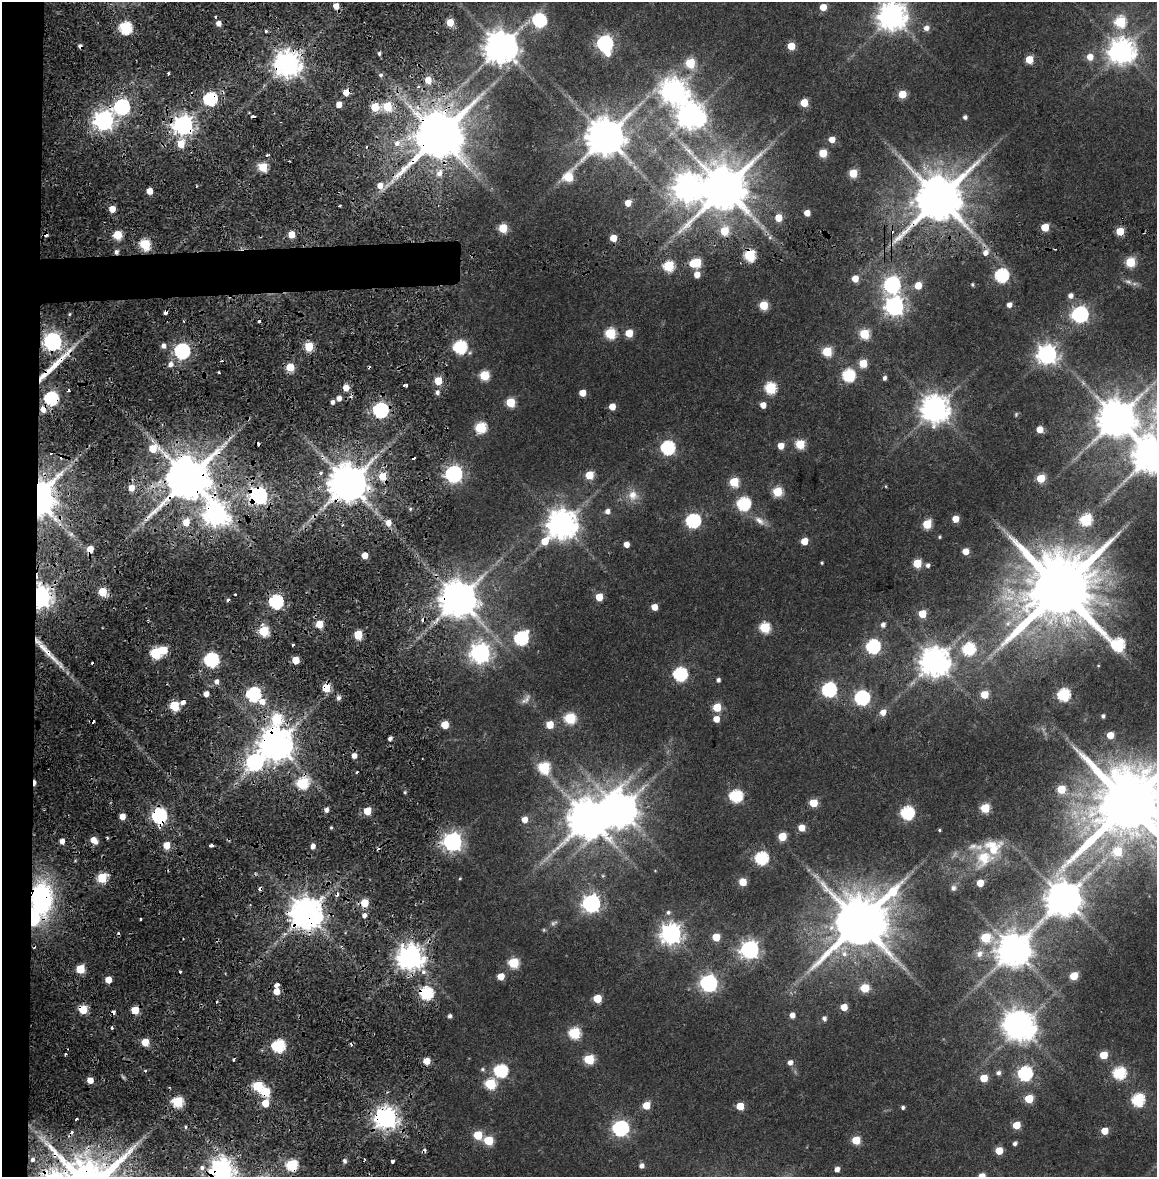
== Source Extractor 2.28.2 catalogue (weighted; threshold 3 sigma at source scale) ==
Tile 9 of 4 x 4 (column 1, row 3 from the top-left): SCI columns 13-1167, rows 1250-2424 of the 4634 x 4850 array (HDU 1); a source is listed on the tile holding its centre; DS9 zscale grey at full resolution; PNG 1159 x 1179 px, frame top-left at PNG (2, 2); no overlay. Shown black and unused: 5% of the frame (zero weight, under 2 of 4 exposures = <1% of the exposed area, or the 3 px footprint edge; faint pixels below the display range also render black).
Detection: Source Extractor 2.28.2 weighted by HDU 2 'WHT'; one run over the whole footprint, this tile lists its part. Background 0.0247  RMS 0.0043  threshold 0.0193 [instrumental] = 3 sigma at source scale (4.5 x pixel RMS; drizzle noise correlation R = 1.50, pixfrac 1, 0.0396/0.0396 arcsec/px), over >= 5 px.
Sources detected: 382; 4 too faint to see at this stretch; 8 inside a brighter object's white glare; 42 cosmic-ray / hot-pixel residue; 2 long thin detections or spike segments (spike, bleed or trail) — not listed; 4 inside a brighter listed object's ellipse — not listed separately; the other 322 listed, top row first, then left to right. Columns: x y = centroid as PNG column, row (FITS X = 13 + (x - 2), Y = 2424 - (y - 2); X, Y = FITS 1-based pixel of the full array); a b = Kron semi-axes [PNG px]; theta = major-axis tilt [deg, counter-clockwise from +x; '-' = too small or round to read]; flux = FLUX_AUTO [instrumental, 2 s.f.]
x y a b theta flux
823 7 5 5 - 7.8
892 16 9 9 - 620
539 20 7 6 - 63
450 22 5 5 - 9.4
1120 22 6 6 - 30
218 23 5 4 - 2.9
125 28 6 6 - 49
926 28 6 6 - 2.6
266 31 3 3 - 0.67
605 43 8 7 - 140
791 46 5 5 - 9.5
501 47 10 10 - 990
1122 51 9 8 - 500
379 54 5 4 - 0.92
1090 57 6 6 - 5
1029 59 5 5 - 11
287 63 8 8 - 560
690 63 6 5 - 21
168 74 3 2 - 0.87
381 75 3 3 - 2.9
428 80 6 6 - 6.4
674 91 9 9 - 480
902 94 5 5 - 12
210 98 6 6 - 64
804 103 5 5 - 11
339 104 5 4 - 4.4
122 107 7 7 - 120
375 107 5 5 - 17
387 107 6 6 - 16
691 115 10 9 - 550
965 117 4 4 - 1.3
103 120 7 7 - 280
183 125 7 7 - 280
438 136 16 14 47 2100
606 137 11 10 - 1500
832 139 5 5 - 4.8
397 143 8 8 - 3.3
181 144 7 6 - 9.1
823 153 5 5 - 13
267 155 4 3 - 0.52
263 167 5 5 - 16
439 173 9 7 58 3.4
853 173 5 5 - 15
568 177 11 6 56 15
380 185 7 7 - 4.7
688 187 12 9 86 570
724 188 13 12 - 2200
149 191 5 4 - 5.1
939 198 14 12 56 2500
628 203 5 4 - 5.4
340 206 3 2 - 0.7
112 209 5 4 - 5.8
807 213 5 5 - 4.4
778 218 5 5 - 8.4
1045 227 5 5 - 11
503 228 5 5 - 16
724 231 7 6 - 14
1120 231 5 5 - 13
291 234 5 5 - 7.9
118 235 5 5 - 16
613 238 5 5 - 7
145 244 6 5 - 32
1054 249 3 2 - 0.47
116 252 5 4 - 1.6
985 253 7 6 - 2.8
750 255 6 6 - 37
696 262 7 6 - 17
1130 262 6 5 - 23
668 266 6 6 - 30
697 274 6 5 - 4.5
1002 275 7 6 - 66
855 279 5 5 - 6.2
1128 281 11 7 -24 1.8
972 284 4 4 - 0.59
892 285 8 7 - 140
918 286 5 5 - 7.6
1070 296 6 6 - 2.1
763 305 5 5 - 16
1009 305 5 4 - 2.6
894 306 7 7 - 220
69 314 5 3 - 0.49
1080 314 8 7 - 130
259 321 3 3 - 3.3
610 333 6 6 - 30
629 333 5 5 - 8.8
864 334 6 6 - 22
52 341 7 7 - 220
163 346 5 5 - 2
309 346 5 5 - 19
460 347 7 6 - 59
182 351 7 6 - 110
827 351 6 5 - 20
1047 354 8 7 - 250
863 363 5 5 - 13
170 364 7 6 - 2.5
290 367 5 5 - 15
219 372 3 2 - 0.45
484 375 6 6 - 21
848 375 6 6 - 50
884 378 5 4 - 1.4
438 381 5 5 - 13
1083 383 8 4 -54 0.96
770 388 6 6 - 38
437 392 6 5 - 1.5
582 393 5 5 - 6.1
51 398 7 6 - 66
339 398 5 5 - 2.9
332 402 4 4 - 1.7
510 402 5 5 - 18
763 405 5 5 - 4.1
612 407 5 5 - 5.3
935 409 9 9 - 600
380 410 7 6 - 110
1016 414 6 4 74 0.56
1117 418 11 11 - 1300
481 427 6 6 - 31
1040 429 5 5 - 6.5
800 444 5 5 - 19
781 446 5 5 - 5.3
668 448 6 6 - 71
51 453 3 2 - 4
1152 455 11 11 - 1300
320 473 6 4 18 1.1
454 474 7 7 - 170
589 475 5 5 - 12
382 477 6 5 - 11
188 478 15 12 -42 2400
1041 478 5 5 - 15
734 482 6 5 - 20
348 483 10 10 - 1600
886 486 5 3 - 0.37
131 488 6 6 - 4.3
777 492 6 5 - 20
258 495 7 7 - 180
633 495 15 13 -52 5.4
41 498 20 13 84 270
744 504 7 6 - 56
410 509 4 4 - 0.61
607 511 6 5 - 2.1
216 514 10 8 -67 380
955 519 5 5 - 6.9
1086 519 6 6 - 42
693 521 7 6 - 82
760 521 17 9 -37 3.5
186 522 6 5 - 7.3
388 522 6 6 - 3.4
562 524 9 9 - 730
927 524 6 5 - 17
940 537 5 4 - 0.5
545 541 12 7 54 9
804 541 5 5 - 6.8
626 544 5 4 - 3.5
966 551 5 5 - 5.6
364 555 5 4 - 5.8
822 563 3 3 - 0.48
917 563 5 5 - 15
928 565 5 5 - 1.4
1060 589 21 17 69 5600
102 592 5 5 - 16
235 595 3 2 - 0.68
40 597 7 6 - 410
599 597 5 5 - 8.4
458 599 10 10 - 1300
276 601 6 6 - 79
654 607 5 5 - 5.3
922 614 5 5 - 11
319 624 5 5 - 9.9
883 625 5 5 - 1.9
765 627 6 6 - 30
264 631 6 5 - 27
358 635 6 5 - 16
521 638 7 6 - 69
1118 644 12 7 -36 56
873 646 7 6 - 76
969 649 6 6 - 48
156 653 6 6 - 35
480 653 8 8 - 210
211 660 6 6 - 85
295 660 5 5 - 9.2
935 661 9 9 - 720
1098 665 5 3 - 0.35
680 674 7 6 - 69
718 680 4 4 - 1.2
216 682 6 5 - 1.9
326 688 5 5 - 12
829 690 7 7 - 84
206 694 4 4 - 3.3
253 694 7 6 - 81
984 694 5 5 - 11
1064 695 6 6 - 52
338 698 6 5 - 1.7
862 698 7 6 - 99
527 699 17 7 71 2.2
262 702 7 7 - 4.1
174 706 6 5 - 23
717 707 5 5 - 14
883 712 7 6 - 3.9
1103 716 4 4 - 1.1
570 718 6 6 - 33
277 719 8 6 81 29
716 719 5 5 - 4.6
445 725 5 5 - 10
550 725 5 5 - 8.8
1110 735 5 5 - 6.9
390 739 4 4 - 1.5
276 744 9 9 - 1000
354 756 5 5 - 2.6
255 762 9 7 42 160
544 767 7 6 - 34
302 783 6 6 - 42
1061 789 5 5 - 14
405 792 4 4 - 0.57
736 796 6 6 - 51
813 803 5 5 - 14
1129 804 27 17 59 5600
985 808 5 5 - 19
326 810 5 4 - 2
367 811 5 5 - 11
907 813 6 6 - 63
122 816 5 4 - 4.1
159 816 7 7 - 94
588 818 12 12 - 1500
524 820 6 5 - 4
331 828 5 3 - 0.51
801 828 5 5 - 6
939 830 3 3 - 0.47
782 836 5 5 - 12
94 840 8 5 -45 4.7
62 841 4 4 - 2.8
452 842 7 7 - 230
166 845 6 5 - 6.8
211 845 4 3 - 1.9
313 846 5 4 - 2.3
761 858 6 6 - 58
984 858 30 23 43 17
102 878 6 5 - 25
460 878 4 4 - 0.4
743 882 5 5 - 9
953 888 7 6 - 1.5
1063 898 18 10 71 1000
41 899 39 24 87 110
364 903 5 5 - 11
591 903 7 7 - 190
668 912 7 6 - 1.1
306 913 9 9 - 960
364 915 5 4 - 3.2
141 919 3 3 - 1.2
859 922 18 14 54 2800
671 934 8 8 - 300
716 937 5 5 - 9.6
986 938 6 6 - 23
749 949 7 7 - 200
1014 950 11 10 - 940
844 954 10 8 -44 2.9
980 954 12 9 49 2.7
411 957 8 8 - 520
513 963 6 6 - 28
80 969 5 5 - 17
180 972 3 3 - 0.7
423 972 6 6 - 2.1
501 976 5 5 - 6.1
1074 976 5 5 - 12
108 980 5 5 - 6.8
708 983 7 7 - 150
276 985 4 4 - 3.1
865 988 5 5 - 15
276 991 5 5 - 6.4
426 993 6 6 - 61
597 998 5 5 - 12
844 1007 5 5 - 6.6
83 1010 5 5 - 14
135 1010 5 5 - 10
792 1015 5 5 - 2.6
450 1016 4 4 - 1.2
824 1018 5 5 - 1.5
1021 1026 9 8 - 600
112 1028 3 3 - 1.8
574 1033 6 6 - 37
145 1042 5 5 - 8.7
278 1046 6 6 - 58
65 1054 3 3 - 1.3
1104 1055 5 5 - 11
234 1059 3 3 - 1.1
589 1059 6 6 - 24
427 1061 5 5 - 7.2
790 1062 6 5 - 2.3
483 1069 6 6 - 0.86
501 1071 7 6 - 63
998 1073 6 6 - 1.5
1025 1073 7 6 - 77
1119 1073 6 6 - 50
984 1078 5 5 - 10
90 1080 5 4 - 5.4
490 1084 6 6 - 31
258 1086 6 6 - 28
265 1092 6 5 - 17
1029 1099 5 5 - 14
1138 1100 6 6 - 52
177 1102 6 6 - 31
265 1103 6 5 - 7.7
646 1105 5 5 - 8.1
740 1106 5 5 - 10
903 1107 4 4 - 0.97
386 1118 8 7 - 350
76 1119 3 3 - 1.4
1016 1125 5 5 - 10
185 1127 5 3 - 0.54
621 1128 7 7 - 120
1104 1131 5 5 - 7.2
478 1135 6 5 - 14
488 1140 6 5 - 18
856 1140 5 5 - 14
1015 1143 4 4 - 1.3
999 1151 5 5 - 9.5
32 1159 4 3 - 3.1
344 1161 5 4 - 1.3
292 1165 6 6 - 38
642 1166 5 5 - 1.9
202 1167 5 4 - 3
221 1169 8 8 - 360
837 1169 5 4 - 2.5
982 1176 5 5 - 7.8
Overlapping masked pixels (flux is a lower limit): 32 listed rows (the first 20) at x y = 287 63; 210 98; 122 107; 183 125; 438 136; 939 198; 116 252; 750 255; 52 341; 51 398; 380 410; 382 477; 188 478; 348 483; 258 495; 41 498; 216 514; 40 597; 458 599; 326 688
Isophote crosses this tile's border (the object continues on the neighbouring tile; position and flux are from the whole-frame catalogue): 5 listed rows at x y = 892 16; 1152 455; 1129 804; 221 1169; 982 1176